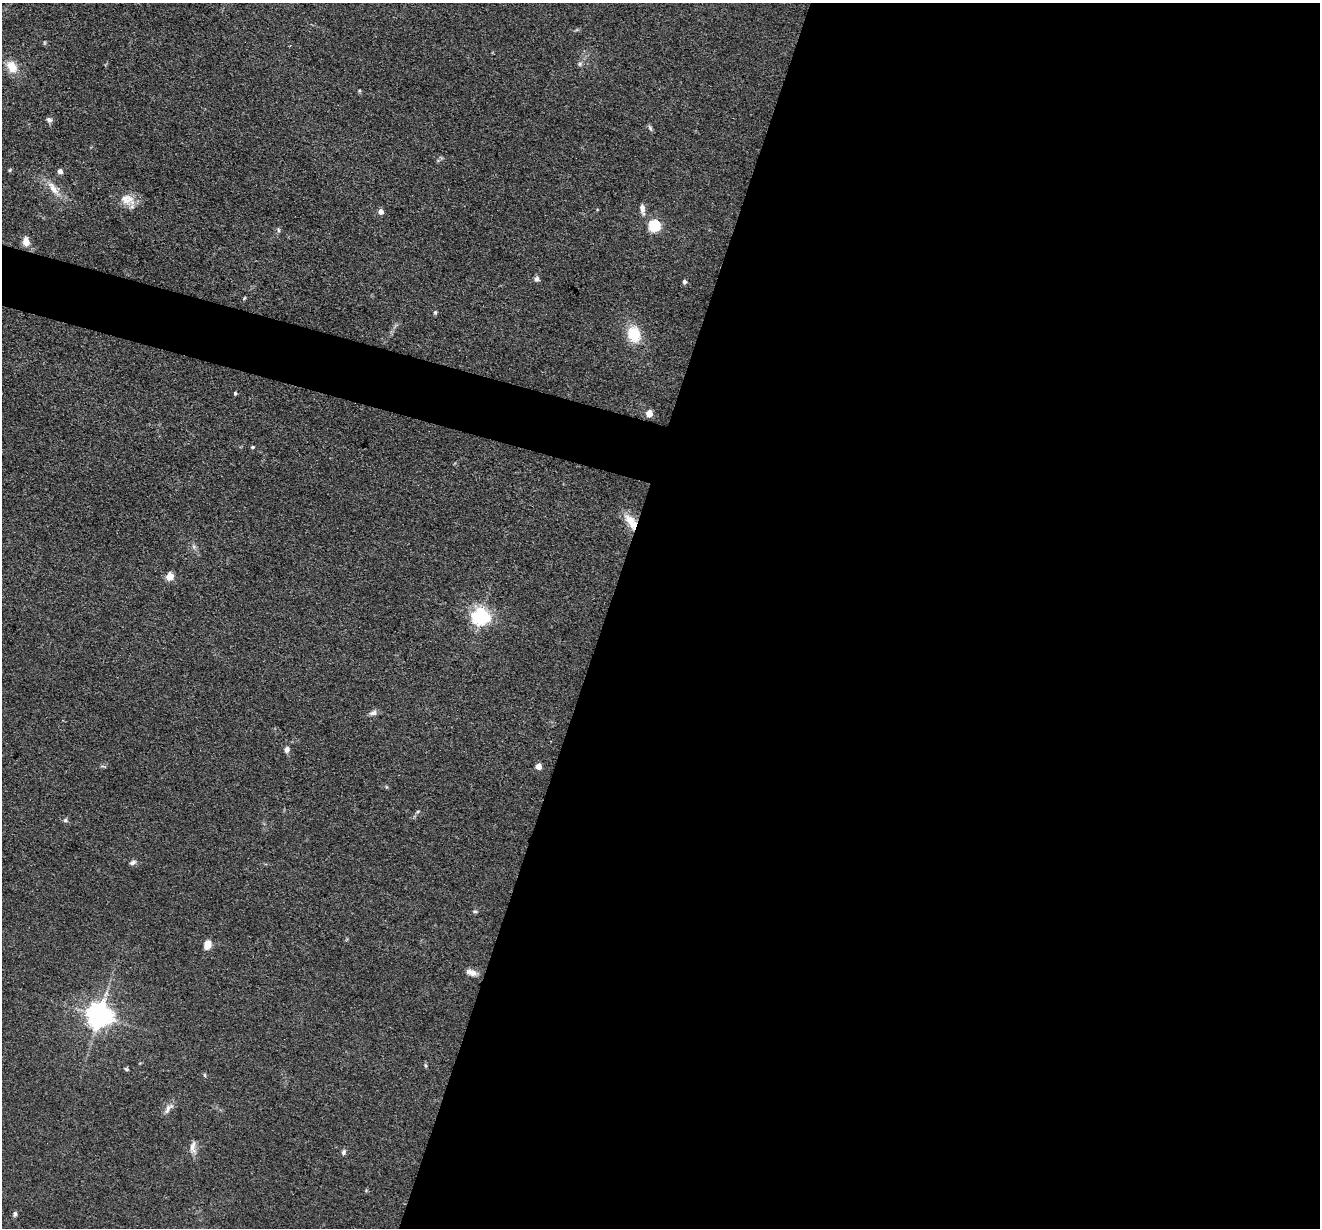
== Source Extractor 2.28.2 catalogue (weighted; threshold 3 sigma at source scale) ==
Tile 12 of 4 x 4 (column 4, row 3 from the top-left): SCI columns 3958-5275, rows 1357-2582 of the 5276 x 5292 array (HDU 1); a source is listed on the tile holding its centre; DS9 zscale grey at full resolution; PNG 1322 x 1230 px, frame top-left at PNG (2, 3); no overlay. Shown black and unused: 57% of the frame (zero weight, under 3 of 4 exposures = <1% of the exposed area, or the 3 px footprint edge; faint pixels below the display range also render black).
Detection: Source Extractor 2.28.2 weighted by HDU 2 'WHT'; one run over the whole footprint, this tile lists its part. Background 0.0803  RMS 0.0062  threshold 0.028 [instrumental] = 3 sigma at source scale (4.5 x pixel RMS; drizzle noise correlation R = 1.50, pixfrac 1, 0.05/0.05 arcsec/px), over >= 5 px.
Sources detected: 42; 1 inside a brighter listed object's ellipse — not listed separately; the other 41 listed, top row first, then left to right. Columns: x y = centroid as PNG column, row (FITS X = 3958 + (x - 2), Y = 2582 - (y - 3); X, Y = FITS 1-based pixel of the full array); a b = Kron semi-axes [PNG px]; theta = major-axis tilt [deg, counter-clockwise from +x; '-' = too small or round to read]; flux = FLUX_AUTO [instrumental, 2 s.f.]
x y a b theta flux
44 43 6 3 72 0.63
580 64 7 5 22 1.3
12 67 17 11 -56 9.1
359 91 5 3 - 0.64
49 120 9 6 -15 1.6
650 128 9 5 -65 1.3
60 171 5 4 - 3.5
53 189 24 8 -54 7.8
128 199 22 14 -25 9.2
642 209 14 6 -81 3.4
381 212 5 5 - 4.1
654 225 6 5 - 72
278 230 6 4 -89 0.98
26 241 9 6 -84 7.3
537 279 8 6 76 1.9
684 282 5 4 - 1.8
244 298 6 3 70 0.63
435 313 5 5 - 0.87
634 334 22 16 -77 16
235 393 4 3 - 1
649 413 5 4 - 11
252 447 5 3 - 0.82
630 521 20 10 -57 9.6
169 577 5 5 - 15
480 616 6 6 - 260
373 713 10 7 22 2.6
287 750 7 6 - 2.7
538 767 5 4 - 6.8
417 812 6 4 32 0.9
65 820 7 5 -24 1.3
132 862 9 5 22 1.8
475 911 7 3 -8 0.84
207 945 7 6 - 9.1
471 972 14 7 -23 4
99 1016 8 7 - 680
127 1069 6 4 -27 0.92
204 1075 6 3 -88 0.7
168 1109 17 6 52 3.5
193 1147 17 7 86 4.1
343 1152 8 5 83 1.5
15 1214 6 5 - 1.5